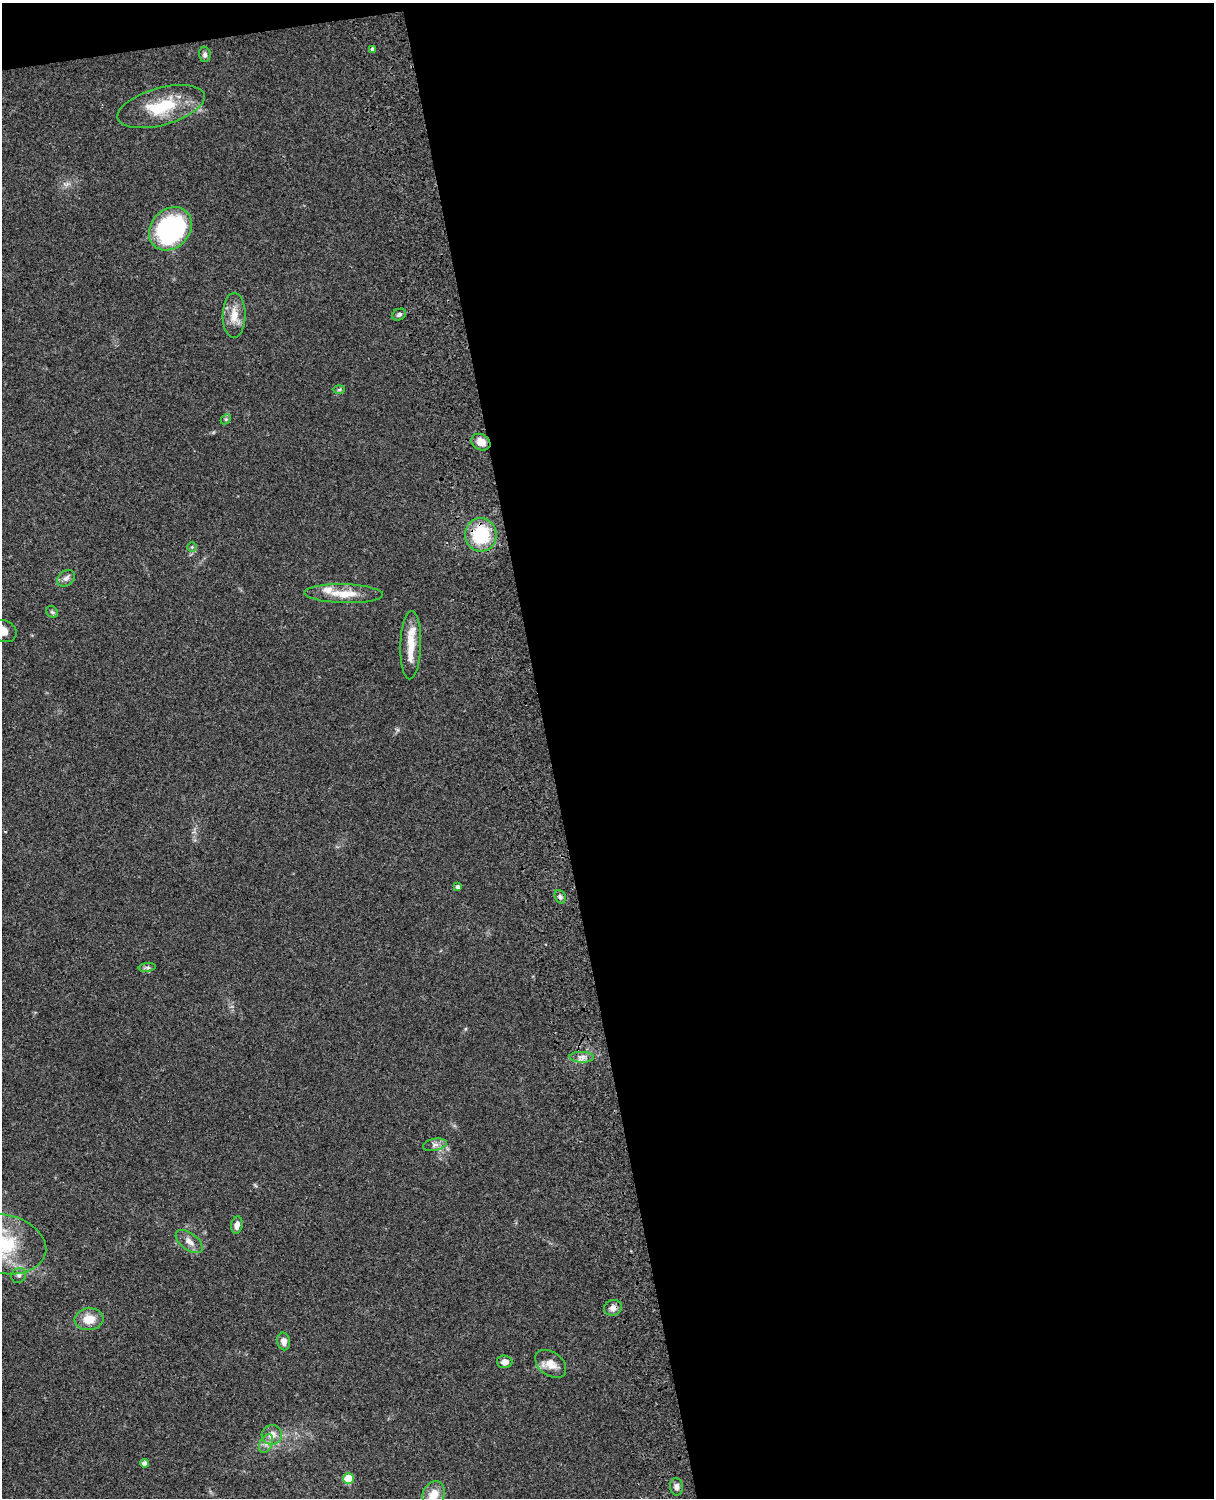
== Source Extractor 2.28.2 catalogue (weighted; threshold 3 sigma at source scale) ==
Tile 4 of 4 x 3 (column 4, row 1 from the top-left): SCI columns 3757-4968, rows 3268-4763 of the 5087 x 4927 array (HDU 1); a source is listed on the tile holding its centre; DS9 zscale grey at full resolution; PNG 1216 x 1500 px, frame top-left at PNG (2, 3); each listed source drawn as its Kron ellipse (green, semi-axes under 4 px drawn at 4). Shown black and unused: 56% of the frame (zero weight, under 3 of 4 exposures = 6% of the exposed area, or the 3 px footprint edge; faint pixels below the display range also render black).
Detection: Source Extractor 2.28.2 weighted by HDU 2 'WHT'; one run over the whole footprint, this tile lists its part. Background 0.0802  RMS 0.0058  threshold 0.0262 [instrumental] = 3 sigma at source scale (4.5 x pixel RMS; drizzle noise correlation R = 1.50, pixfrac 1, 0.05/0.05 arcsec/px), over >= 5 px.
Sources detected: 37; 1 inside a brighter listed object's ellipse — not listed separately; the other 36 listed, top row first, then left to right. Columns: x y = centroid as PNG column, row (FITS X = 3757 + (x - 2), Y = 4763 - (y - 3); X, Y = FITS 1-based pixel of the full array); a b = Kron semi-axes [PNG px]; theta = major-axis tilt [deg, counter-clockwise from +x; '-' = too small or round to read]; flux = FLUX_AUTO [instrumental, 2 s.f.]
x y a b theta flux
373 49 4 3 - 1.3
205 54 7 6 - 1.5
161 107 45 18 15 26
170 229 23 19 46 89
234 315 22 11 89 8.3
399 315 7 5 25 1.5
339 390 6 4 2 0.81
226 419 6 4 44 0.82
481 442 10 7 -29 5.5
481 535 17 16 - 31
192 547 5 5 - 0.78
66 578 10 7 40 2.6
344 594 39 9 -2 12
52 612 6 5 - 1
4 631 13 10 -24 6.1
411 645 34 10 88 13
458 887 4 4 - 1.7
560 897 7 5 -68 1.2
147 967 9 4 8 1.2
582 1057 12 5 -2 2.8
435 1145 12 6 11 2.4
237 1225 9 5 80 3
189 1242 15 8 -36 4.2
3 1244 44 29 -12 48
19 1275 8 7 - 1.7
613 1308 9 7 18 3.5
89 1319 14 11 5 8.6
284 1341 9 6 -79 3.3
505 1362 7 6 - 3.3
551 1364 17 11 -37 6.4
272 1435 10 10 - 4.9
266 1443 10 6 63 2.5
145 1463 4 4 - 2.6
348 1478 5 5 - 20
676 1487 8 6 -86 2.9
433 1495 14 10 68 8.1
Overlapping masked pixels (flux is a lower limit): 2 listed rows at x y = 481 535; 613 1308
Isophote crosses this tile's border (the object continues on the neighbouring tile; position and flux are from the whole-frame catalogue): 3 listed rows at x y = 4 631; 3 1244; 433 1495